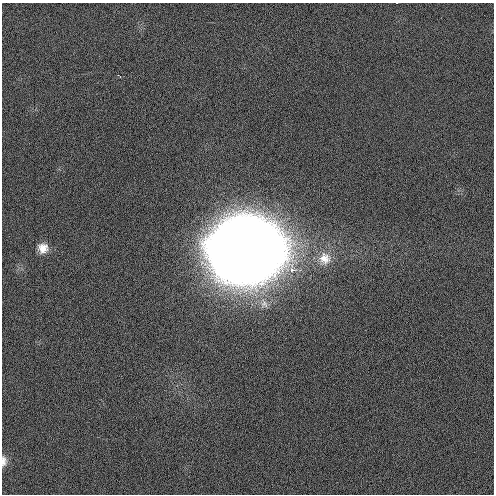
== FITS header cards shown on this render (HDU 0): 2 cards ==
NAXIS1  =                  492 / Axis length
NAXIS2  =                  492 / Axis length

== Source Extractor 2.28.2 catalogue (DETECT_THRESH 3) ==
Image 492 x 492 px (HDU 0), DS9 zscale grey, 1 PNG px = 1 image px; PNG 496 x 496 px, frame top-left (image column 1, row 492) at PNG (2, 3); no overlay
Background 1.66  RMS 3.1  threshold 9.16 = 3 sigma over >= 5 px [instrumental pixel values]
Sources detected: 4; all 4 listed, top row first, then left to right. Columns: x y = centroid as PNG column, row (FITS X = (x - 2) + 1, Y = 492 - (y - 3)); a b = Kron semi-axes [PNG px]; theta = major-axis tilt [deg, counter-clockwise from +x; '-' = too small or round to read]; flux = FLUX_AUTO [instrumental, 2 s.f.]
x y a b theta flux
43 248 10 10 - 2.1e+03
245 250 39 33 10 2.1e+06
325 258 17 17 - 3.4e+03
4 461 16 8 87 1.5e+03
At the frame edge (FLAGS 8, measured only in part): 1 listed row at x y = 4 461